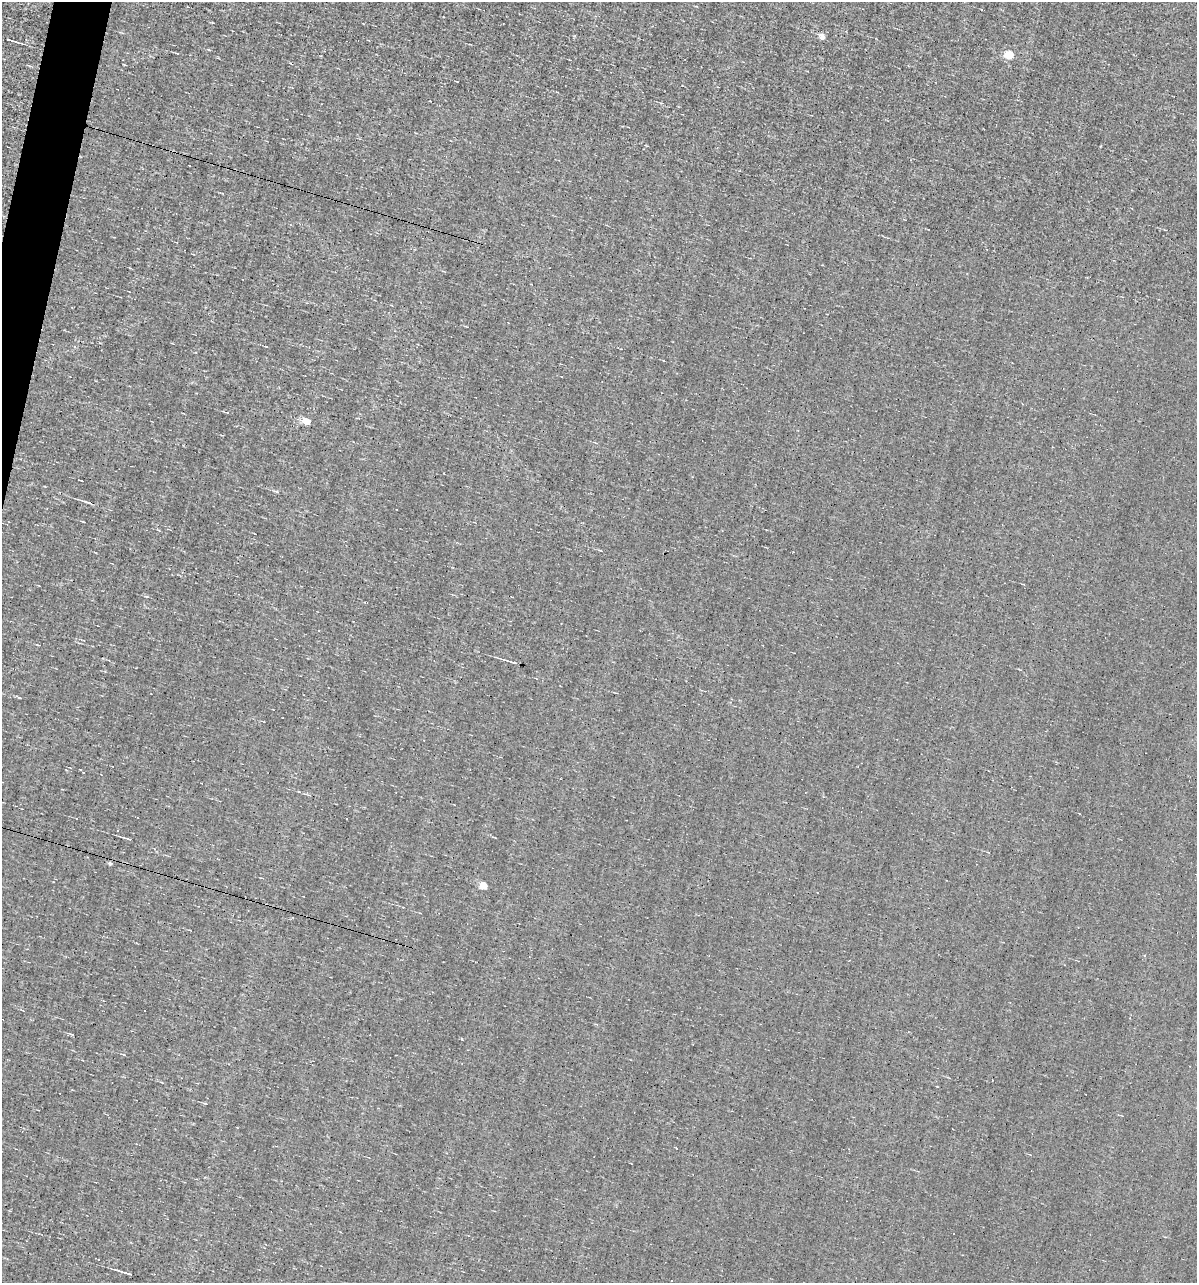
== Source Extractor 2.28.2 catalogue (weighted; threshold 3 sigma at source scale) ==
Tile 11 of 4 x 4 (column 3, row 3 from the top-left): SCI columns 2503-3697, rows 1282-2562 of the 5129 x 5124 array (HDU 1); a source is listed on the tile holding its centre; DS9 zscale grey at full resolution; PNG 1199 x 1285 px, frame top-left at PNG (2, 2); no overlay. Shown black and unused: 1% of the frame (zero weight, under 3 of 4 exposures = <1% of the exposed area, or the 3 px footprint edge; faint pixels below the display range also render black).
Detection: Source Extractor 2.28.2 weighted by HDU 2 'WHT'; one run over the whole footprint, this tile lists its part. Background -0.00277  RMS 0.056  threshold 0.251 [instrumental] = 3 sigma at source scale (4.5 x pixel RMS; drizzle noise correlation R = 1.50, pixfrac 1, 0.05/0.05 arcsec/px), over >= 5 px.
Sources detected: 25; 6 cosmic-ray / hot-pixel residue — not listed; the other 19 listed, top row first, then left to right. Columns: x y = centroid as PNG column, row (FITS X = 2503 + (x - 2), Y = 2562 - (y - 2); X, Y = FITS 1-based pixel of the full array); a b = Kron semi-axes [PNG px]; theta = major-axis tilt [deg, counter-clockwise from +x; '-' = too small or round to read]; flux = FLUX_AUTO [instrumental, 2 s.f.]
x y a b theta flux
213 23 4 2 - 4.1
822 37 4 4 - 59
10 40 10 2 -19 17
1010 55 5 5 - 220
557 92 4 2 - 4.3
307 422 5 4 - 130
596 443 6 2 -20 4.7
82 481 3 2 - 4.4
277 492 7 3 -14 8.3
88 502 12 3 -18 16
84 522 4 2 - 4.4
511 662 17 3 -17 20
128 839 8 3 -15 10
110 863 6 5 - 9.4
484 885 5 4 - 170
1144 956 3 3 - 12
71 1034 5 3 - 5.2
124 1055 4 3 - 4.3
126 1273 16 2 -16 22
Unlisted compact peaks at least as high as the median listed source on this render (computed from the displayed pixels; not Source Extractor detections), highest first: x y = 462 1039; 19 698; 205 1103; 1100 146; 147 596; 209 50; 600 550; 124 65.